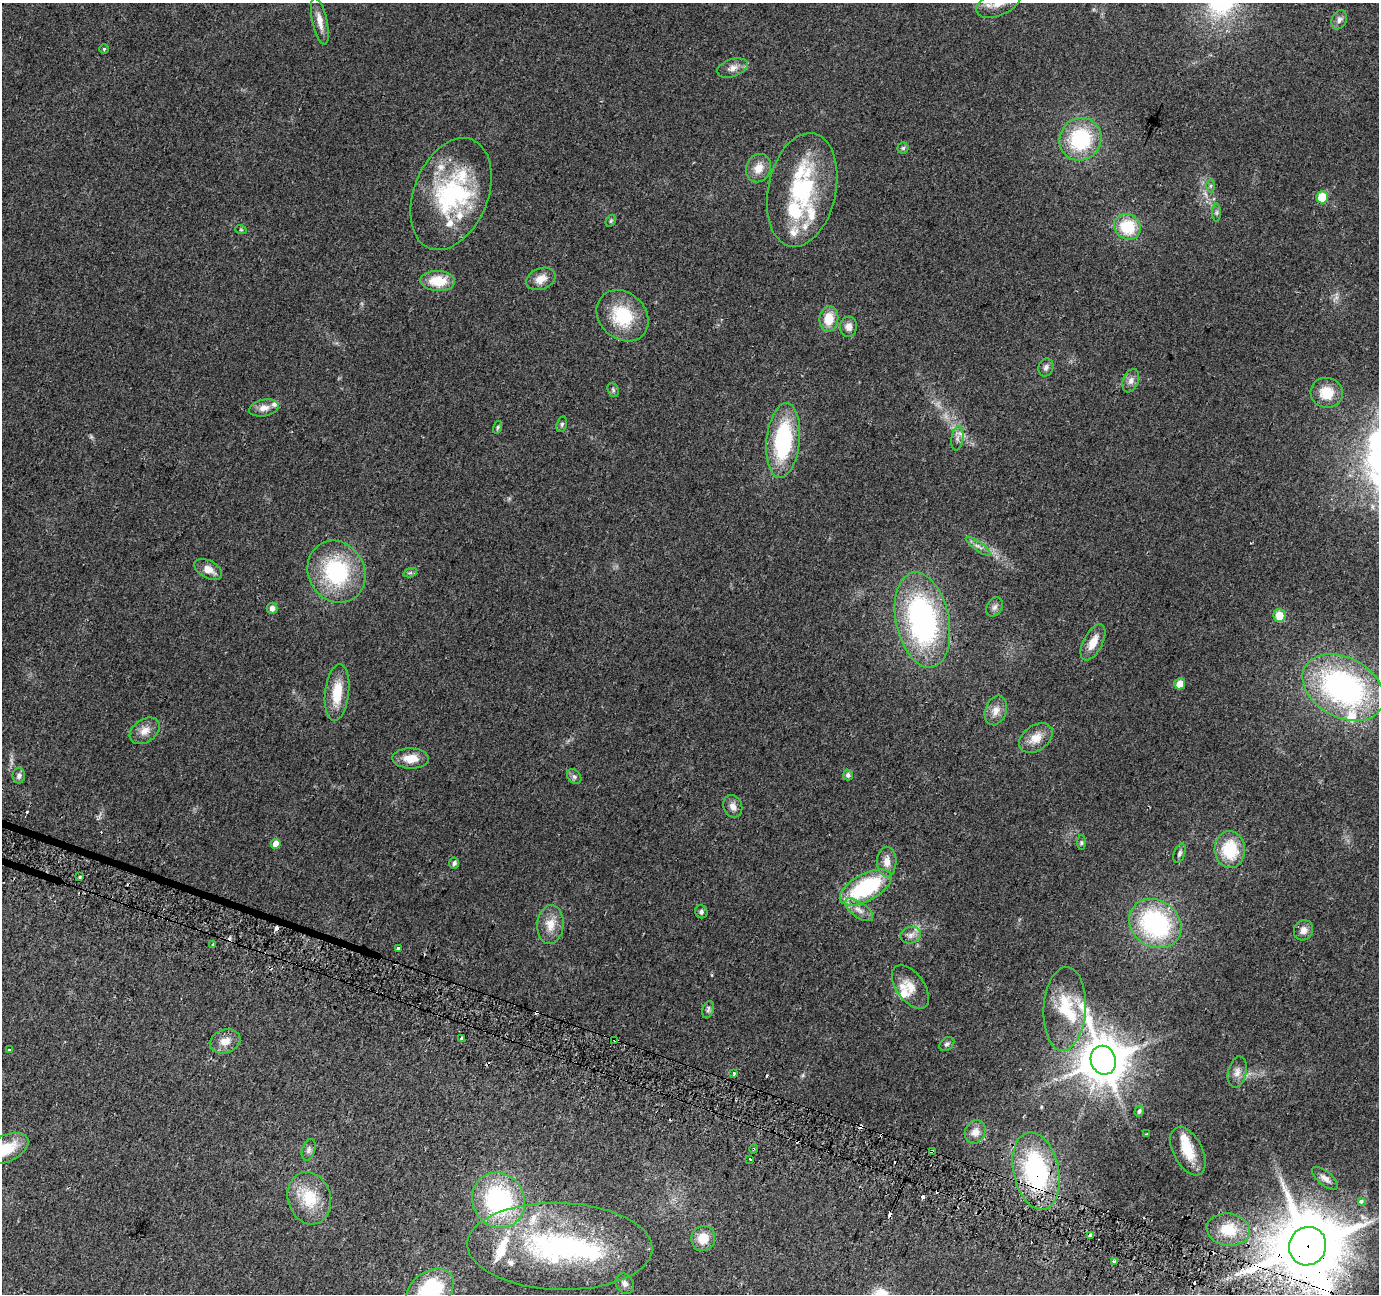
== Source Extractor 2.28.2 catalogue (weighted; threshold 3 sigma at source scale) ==
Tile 6 of 4 x 4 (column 2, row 2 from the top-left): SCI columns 1399-2775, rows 2890-4181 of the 5541 x 5715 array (HDU 1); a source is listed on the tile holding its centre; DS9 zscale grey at full resolution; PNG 1381 x 1296 px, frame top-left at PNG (2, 3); each listed source drawn as its Kron ellipse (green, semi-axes under 4 px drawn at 4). Shown black and unused: <1% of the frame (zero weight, under 2 of 3 exposures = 2% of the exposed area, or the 3 px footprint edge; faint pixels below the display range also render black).
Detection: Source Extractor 2.28.2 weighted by HDU 2 'WHT'; one run over the whole footprint, this tile lists its part. Background 0.0562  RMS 0.0084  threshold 0.0379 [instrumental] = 3 sigma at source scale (4.5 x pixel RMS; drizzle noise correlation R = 1.50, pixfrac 1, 0.0396/0.0396 arcsec/px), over >= 5 px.
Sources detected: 136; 2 inside a brighter object's white glare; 17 cosmic-ray / hot-pixel residue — neither listed nor drawn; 18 inside a brighter listed object's ellipse — not listed separately; the other 99 listed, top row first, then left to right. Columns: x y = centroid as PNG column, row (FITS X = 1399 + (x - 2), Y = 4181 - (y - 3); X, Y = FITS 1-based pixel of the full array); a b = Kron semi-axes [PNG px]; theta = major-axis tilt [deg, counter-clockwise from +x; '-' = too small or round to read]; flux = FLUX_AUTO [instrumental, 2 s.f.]
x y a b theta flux
999 3 24 12 25 15
1339 20 10 7 65 3.2
320 21 24 7 -77 8.1
104 49 5 4 - 1.1
732 68 16 8 19 5.7
1080 139 22 20 57 63
903 148 5 5 - 1.3
758 168 14 12 67 10
1211 186 6 4 89 1.5
802 190 58 34 78 88
451 194 58 37 69 100
1322 197 6 5 - 26
1217 213 9 4 90 1.7
611 221 6 4 60 1.3
1127 227 14 12 -34 31
241 230 6 3 -19 0.96
541 279 15 10 22 9.2
438 281 17 10 -3 22
623 316 28 23 -44 43
829 319 12 9 84 17
848 327 10 8 82 5.4
1046 367 9 7 70 3
1131 381 12 7 69 4.3
613 390 7 5 -69 1.6
1327 393 16 15 - 18
264 408 15 8 11 6.4
562 424 8 5 72 1.7
498 427 6 4 74 1.2
957 438 12 6 81 3.7
783 440 37 16 84 82
978 546 15 4 -35 3.6
208 569 15 9 -28 8.2
336 572 32 28 -62 79
410 573 7 4 19 1.6
995 607 10 7 57 3
272 608 6 5 - 4.4
1279 615 6 6 - 15
922 620 48 26 -78 180
1093 642 20 9 63 13
1180 684 5 5 - 10
1343 688 43 30 -28 200
337 692 28 12 83 23
996 710 15 10 70 7.2
145 731 16 11 35 8.3
1036 738 18 12 35 12
411 758 18 10 -2 12
19 775 8 6 88 3
848 775 5 5 - 2.3
574 777 8 6 -49 2.3
733 806 11 9 -68 5.2
1081 843 7 4 90 1.3
276 844 5 4 - 9.4
1230 850 18 15 -84 36
1179 853 10 5 69 2.4
887 862 15 9 89 8
454 863 5 5 - 2.4
79 877 3 3 - 1.1
866 887 28 13 29 77
859 910 17 7 -36 6.8
701 912 6 6 - 2.3
1155 924 27 23 -34 120
550 925 19 13 85 12
1304 930 10 9 - 5.5
911 935 10 8 14 4.4
213 944 3 3 - 1.9
398 948 3 3 - 3.8
910 987 25 14 -54 12
1065 1009 42 21 86 38
708 1010 9 5 72 2.1
462 1038 3 3 - 4.7
615 1040 4 3 - 4.5
225 1041 15 11 17 9.4
947 1044 8 6 38 2.2
9 1050 3 3 - 2.6
1103 1060 15 12 -71 3000
1237 1072 16 9 77 5.7
734 1073 3 3 - 1.8
1139 1111 6 4 73 2
975 1132 12 10 61 6.8
1147 1134 3 2 - 0.78
6 1149 24 13 26 24
753 1149 4 3 - 0.99
309 1150 11 6 73 2.9
1188 1151 26 14 -62 20
932 1152 4 3 - 32
750 1159 3 2 - 1
1036 1171 39 22 -78 120
1325 1178 16 7 -40 4.8
309 1198 26 21 -73 31
499 1200 28 26 -59 110
1361 1201 3 3 - 13
1228 1230 21 16 -8 22
1090 1235 3 3 - 5.1
703 1238 12 12 - 14
560 1246 92 43 -2 190
1308 1246 19 18 - 7800
1114 1261 3 3 - 2
625 1284 11 8 -58 3.8
430 1290 26 18 34 69
Overlapping masked pixels (flux is a lower limit): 5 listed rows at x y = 615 1040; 753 1149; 932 1152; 1036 1171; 1308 1246
Isophote crosses this tile's border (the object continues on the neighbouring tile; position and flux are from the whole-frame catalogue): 4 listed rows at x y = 999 3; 6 1149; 1308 1246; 430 1290